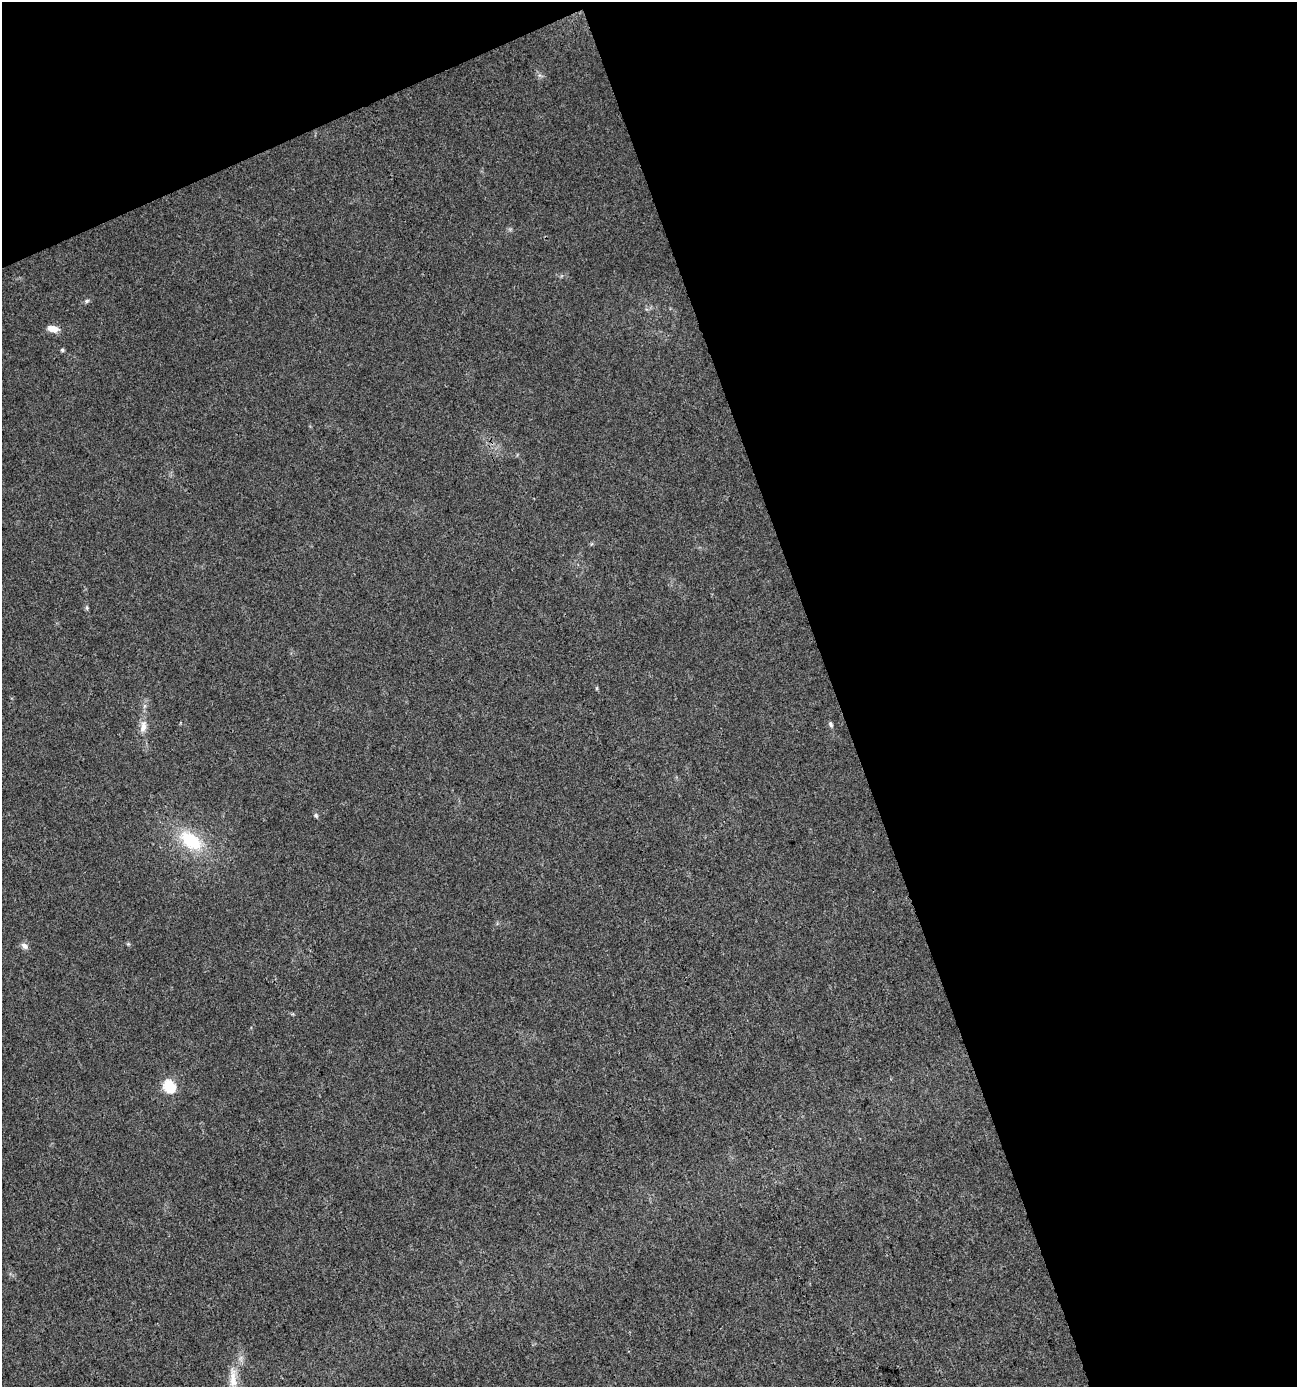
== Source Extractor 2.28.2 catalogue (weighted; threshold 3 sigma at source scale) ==
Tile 2 of 2 x 2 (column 2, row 1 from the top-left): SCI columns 1345-2639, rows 1388-2772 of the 2705 x 2772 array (HDU 1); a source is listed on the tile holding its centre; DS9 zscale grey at full resolution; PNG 1299 x 1389 px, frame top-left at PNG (2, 2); no overlay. Shown black and unused: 40% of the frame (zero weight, under 3 of 4 exposures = <1% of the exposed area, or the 3 px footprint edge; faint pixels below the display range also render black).
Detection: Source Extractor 2.28.2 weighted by HDU 2 'WHT'; one run over the whole footprint, this tile lists its part. Background 0.0215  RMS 0.0046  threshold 0.0205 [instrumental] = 3 sigma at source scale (4.5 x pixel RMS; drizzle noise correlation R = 1.50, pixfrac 1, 0.0396/0.0396 arcsec/px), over >= 5 px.
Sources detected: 12; all 12 listed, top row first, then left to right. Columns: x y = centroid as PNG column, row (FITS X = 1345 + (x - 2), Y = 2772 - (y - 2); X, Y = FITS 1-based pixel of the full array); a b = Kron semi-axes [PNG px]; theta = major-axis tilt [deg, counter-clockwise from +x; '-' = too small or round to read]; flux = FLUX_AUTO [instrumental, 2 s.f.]
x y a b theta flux
87 301 7 5 22 0.88
53 329 14 7 -14 3.8
62 350 5 4 - 0.72
87 608 6 4 -90 0.68
831 724 7 5 -54 0.94
143 727 18 8 78 3.8
316 815 7 5 -52 0.84
191 841 30 17 -38 23
128 944 5 4 - 0.52
24 946 9 6 -37 2
169 1086 6 6 - 47
233 1378 32 9 -87 7.6